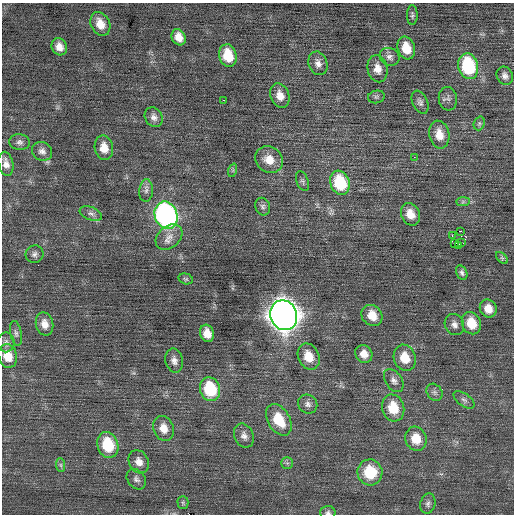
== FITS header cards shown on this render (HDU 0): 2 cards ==
NAXIS1  =                  512 / Axis length
NAXIS2  =                  512 / Axis length

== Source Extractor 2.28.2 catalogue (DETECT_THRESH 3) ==
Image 512 x 512 px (HDU 0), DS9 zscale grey, 1 PNG px = 1 image px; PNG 516 x 516 px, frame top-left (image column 1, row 512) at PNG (2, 3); each listed source drawn as its Kron ellipse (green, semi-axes under 4 px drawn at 4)
Background 0.068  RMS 0.75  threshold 2.24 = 3 sigma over >= 5 px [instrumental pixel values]
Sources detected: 77; all 77 listed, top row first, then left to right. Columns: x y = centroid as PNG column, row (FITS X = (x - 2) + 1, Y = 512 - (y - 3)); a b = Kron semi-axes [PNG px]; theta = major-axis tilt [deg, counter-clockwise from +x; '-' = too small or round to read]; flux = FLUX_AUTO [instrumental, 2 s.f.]
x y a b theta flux
412 15 10 5 -88 120
100 24 12 9 -63 640
179 37 8 6 -62 510
59 47 9 7 -64 410
406 48 11 8 -72 990
228 56 11 8 -76 1300
389 57 10 8 -24 230
318 63 12 9 -70 320
468 66 13 10 -76 4000
378 69 14 10 -76 520
505 76 9 8 - 230
280 95 12 9 -70 540
376 97 8 6 13 120
448 99 12 9 -83 220
224 100 2 2 - 310
420 102 12 7 -65 190
154 117 10 8 -56 260
479 123 7 5 70 100
439 135 14 10 -78 640
20 142 10 8 -6 200
104 148 12 9 -80 640
42 151 10 9 - 250
414 157 2 2 - 90
269 160 14 12 -36 730
6 164 12 7 -78 330
233 170 7 4 72 81
302 181 10 6 -68 120
340 183 12 9 -71 2300
146 191 11 7 85 200
463 202 7 4 1 93
263 207 9 7 -68 160
91 213 11 6 -21 200
410 214 11 9 -65 620
166 215 14 11 -70 15000
460 231 2 2 - 200
452 235 2 2 - 29
169 237 15 10 40 500
461 243 3 2 - 49
455 244 2 2 - 110
458 245 2 2 - 11
35 254 9 8 - 190
502 258 7 4 -45 87
462 273 7 5 -65 140
186 279 7 5 -15 87
488 309 9 8 - 600
284 315 15 13 -69 64000
372 315 11 9 -46 740
471 323 11 9 -67 1100
44 324 12 8 -77 440
454 324 11 9 -63 270
16 333 12 5 -79 160
207 333 9 7 -73 530
6 342 10 8 90 200
364 354 9 8 - 470
8 356 12 9 -76 790
309 357 14 10 -65 890
405 358 13 11 -71 990
174 360 12 8 -77 290
394 381 13 8 -56 250
210 389 12 10 -71 2500
434 392 9 7 -53 170
464 400 12 6 -35 180
308 404 10 9 - 220
393 408 14 11 -74 1300
279 420 17 11 -59 1400
163 428 13 10 -69 580
244 436 12 9 -66 300
416 439 12 10 -72 910
108 445 13 10 -75 2000
139 462 12 9 -62 400
287 463 5 5 - 99
61 465 7 4 -89 110
370 472 13 12 - 1900
136 479 11 8 -50 210
183 503 6 5 - 90
428 504 10 7 76 170
328 513 7 6 - 130
At the frame edge (FLAGS 8, measured only in part): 1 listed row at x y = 328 513